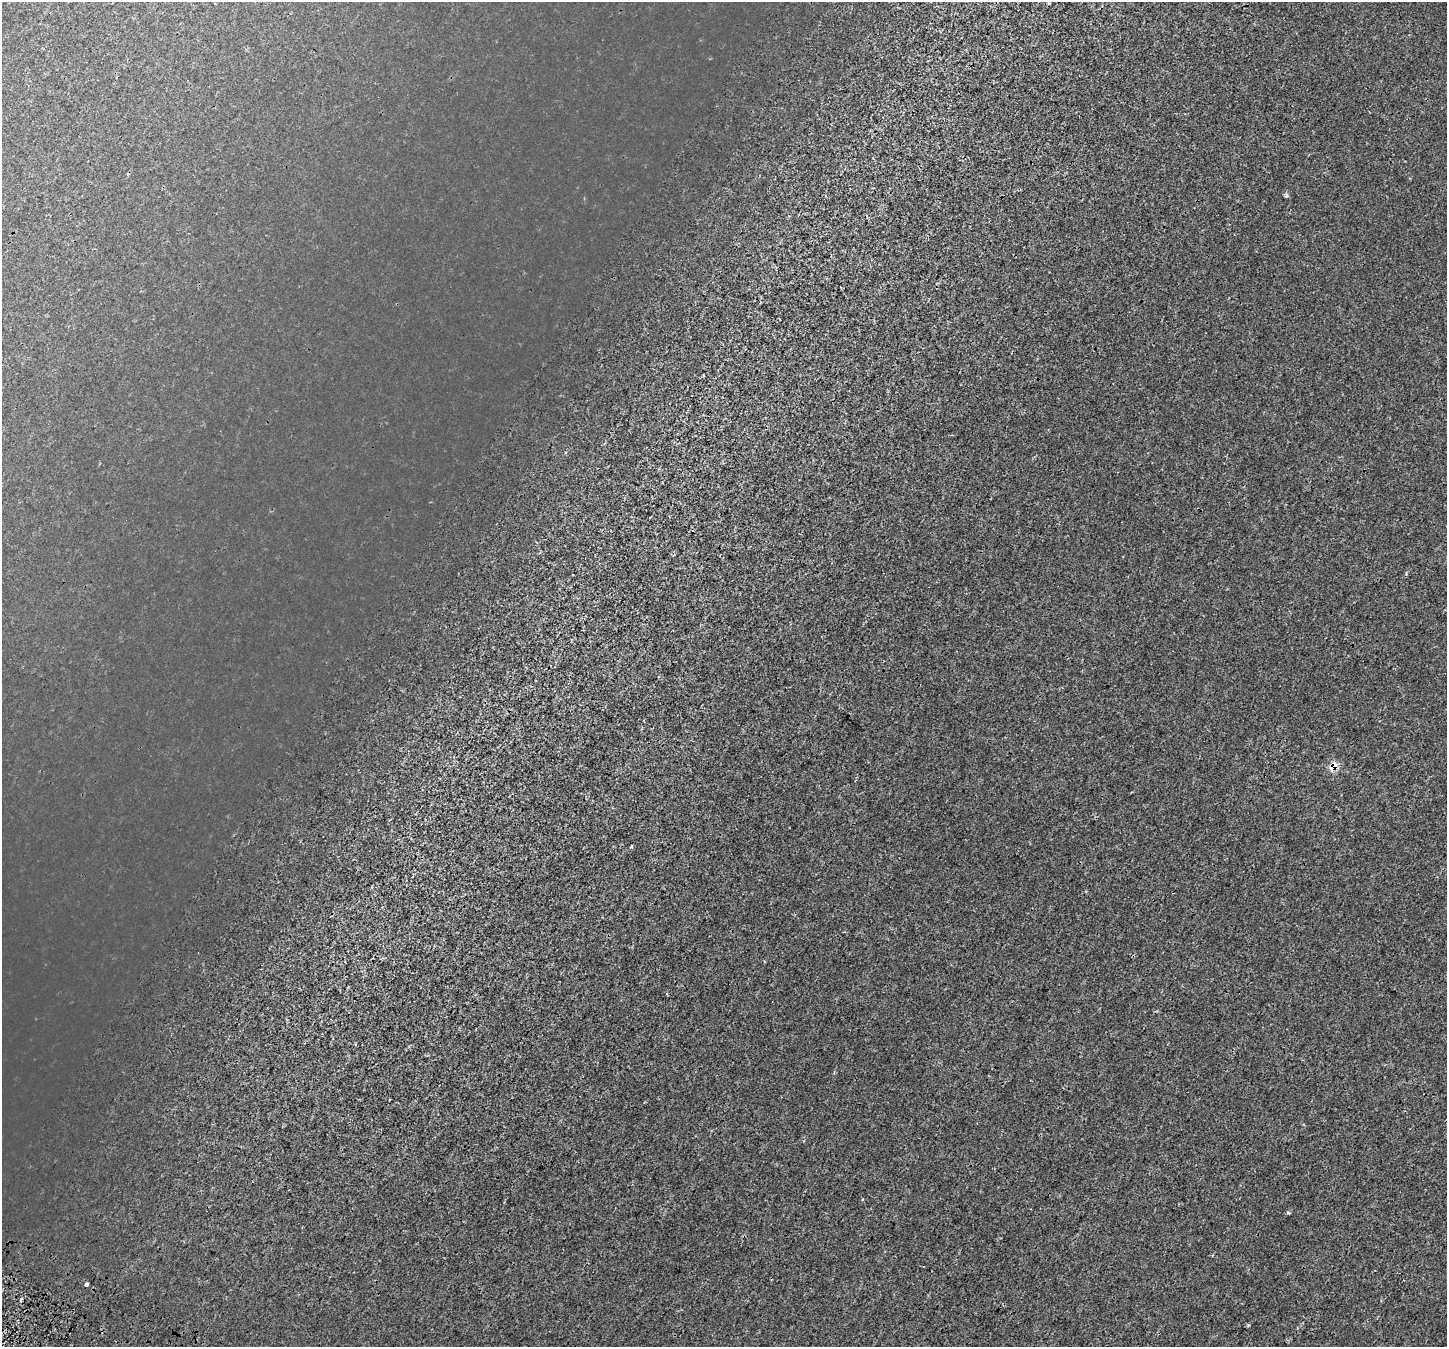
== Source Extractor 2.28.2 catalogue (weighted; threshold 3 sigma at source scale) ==
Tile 7 of 4 x 4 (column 3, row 2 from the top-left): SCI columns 3020-4464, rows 3031-4375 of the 6043 x 6121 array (HDU 1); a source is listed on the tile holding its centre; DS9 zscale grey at full resolution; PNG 1449 x 1349 px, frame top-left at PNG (2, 2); no overlay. Shown black and unused: <1% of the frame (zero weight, under 3 of 4 exposures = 9% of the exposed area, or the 3 px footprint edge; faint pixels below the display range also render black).
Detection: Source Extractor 2.28.2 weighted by HDU 2 'WHT'; one run over the whole footprint, this tile lists its part. Background 4.56e-04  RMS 0.0014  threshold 0.00613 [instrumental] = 3 sigma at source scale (4.5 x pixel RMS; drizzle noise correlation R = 1.50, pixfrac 1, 0.0396/0.0396 arcsec/px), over >= 5 px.
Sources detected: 5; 1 cosmic-ray / hot-pixel residue — not listed; the other 4 listed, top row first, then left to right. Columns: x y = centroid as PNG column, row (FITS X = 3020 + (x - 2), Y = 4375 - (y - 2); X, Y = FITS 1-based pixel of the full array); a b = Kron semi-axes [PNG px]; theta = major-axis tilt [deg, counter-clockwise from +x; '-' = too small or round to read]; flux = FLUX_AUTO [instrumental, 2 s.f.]
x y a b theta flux
1333 767 10 7 38 1.4
631 847 3 3 - 0.16
87 1284 4 3 - 6.6
21 1300 3 3 - 0.86
Overlapping masked pixels (flux is a lower limit): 1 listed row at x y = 1333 767